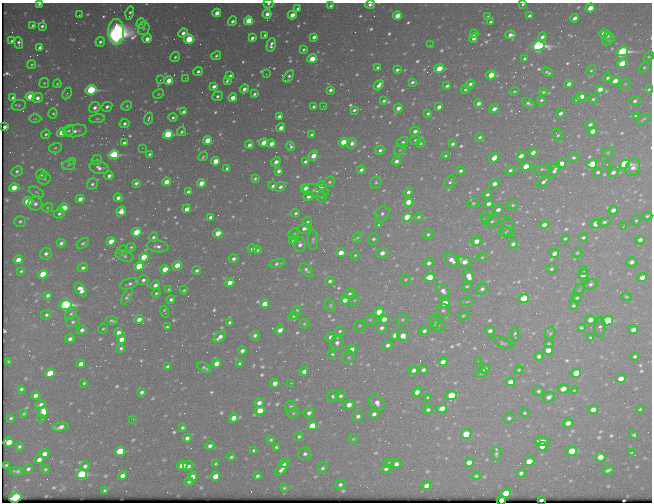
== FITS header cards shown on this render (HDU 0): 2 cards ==
NAXIS1  =                  650 / Width of table row in bytes
NAXIS2  =                  500 / Number of rows in table

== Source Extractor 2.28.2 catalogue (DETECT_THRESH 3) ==
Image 650 x 500 px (HDU 0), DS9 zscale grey, 1 PNG px = 1 image px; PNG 654 x 504 px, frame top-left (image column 1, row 500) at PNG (2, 3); each listed source drawn as its Kron ellipse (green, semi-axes under 4 px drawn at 4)
Background 441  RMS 2.1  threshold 6.41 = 3 sigma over >= 5 px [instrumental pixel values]
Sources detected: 720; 1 with non-positive FLUX_AUTO (blend fragments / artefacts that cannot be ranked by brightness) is neither listed nor drawn; of the other 719, the 500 brightest by FLUX_AUTO listed and drawn (219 fainter detections omitted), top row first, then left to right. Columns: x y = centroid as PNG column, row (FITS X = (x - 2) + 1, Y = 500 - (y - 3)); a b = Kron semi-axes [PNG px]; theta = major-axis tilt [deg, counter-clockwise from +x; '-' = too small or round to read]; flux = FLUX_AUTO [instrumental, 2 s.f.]
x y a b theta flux
39 4 3 3 - 230
268 4 5 4 - 300
370 4 5 3 - 440
523 4 3 2 - 230
331 6 4 3 - 310
298 8 4 3 - 350
590 8 5 4 - 2400
130 13 7 3 76 300
217 13 4 4 - 1700
267 14 5 4 - 1100
79 15 3 3 - 210
292 15 4 3 - 1600
397 16 4 4 - 2100
529 16 4 3 - 450
488 17 3 3 - 260
575 18 4 3 - 1100
232 21 5 4 - 530
248 21 4 4 - 7100
490 22 3 3 - 300
141 24 5 4 - 250
33 25 4 3 - 230
42 26 3 3 - 320
144 29 6 5 - 300
116 32 13 8 -89 150000
183 33 5 4 - 670
474 34 4 3 - 550
604 34 4 4 - 1500
265 35 3 3 - 240
510 35 5 3 - 760
608 36 5 4 - 300
314 37 4 3 - 650
542 37 4 4 - 630
252 38 4 3 - 530
474 38 4 3 - 600
147 39 5 4 - 1100
189 39 5 4 - 7300
608 40 6 5 - 400
12 41 4 3 - 310
100 42 5 4 - 390
19 43 6 3 -81 450
271 45 7 3 76 510
430 45 2 2 - 240
538 46 6 5 - 38000
40 48 4 4 - 970
303 49 4 3 - 220
622 51 6 4 17 26000
216 56 5 4 - 300
175 57 5 4 - 310
649 57 6 4 34 200
524 58 4 3 - 220
312 59 5 4 - 3400
622 63 5 4 - 4000
32 64 4 4 - 200
378 67 4 3 - 310
644 67 5 4 - 210
439 69 5 4 - 5000
397 70 4 3 - 420
591 70 5 4 - 210
198 71 5 4 - 390
548 72 6 3 -31 300
266 74 2 2 - 290
491 75 5 4 - 4200
230 76 4 3 - 390
289 77 7 3 58 350
185 78 3 2 - 230
608 78 4 3 - 350
160 80 3 2 - 220
169 81 4 4 - 2600
227 81 4 3 - 250
615 81 5 4 - 1500
412 82 3 3 - 310
44 83 5 4 - 220
57 84 4 3 - 190
470 84 5 3 - 580
569 84 4 3 - 730
625 84 6 4 42 210
379 85 6 3 49 850
214 86 4 3 - 780
447 86 4 3 - 350
244 89 4 3 - 650
465 89 5 3 - 270
600 89 4 4 - 1700
649 89 4 4 - 230
91 90 5 4 - 20000
330 90 4 3 - 480
514 91 5 4 - 190
543 92 4 3 - 200
67 93 6 4 65 270
158 94 6 4 29 220
254 94 3 3 - 290
217 96 5 5 - 320
13 97 4 3 - 310
30 97 4 4 - 4200
581 97 5 4 - 2200
37 98 5 4 - 710
233 98 4 4 - 1300
577 99 3 3 - 360
593 99 4 3 - 230
541 100 4 3 - 230
384 101 4 3 - 270
635 101 6 4 23 380
478 103 4 3 - 670
528 103 7 4 -27 380
19 105 7 5 10 280
127 106 5 4 - 230
323 106 2 2 - 240
107 107 5 4 - 500
314 107 4 3 - 640
439 107 4 3 - 660
95 108 6 5 - 650
398 108 4 4 - 920
494 109 5 3 - 860
354 110 4 3 - 320
184 112 4 3 - 940
53 113 5 4 - 230
428 113 3 3 - 290
560 113 4 3 - 480
636 116 3 3 - 260
173 117 4 4 - 320
279 117 4 3 - 910
148 118 6 3 71 280
35 119 6 4 1 220
97 119 8 4 6 280
643 119 7 3 35 210
124 124 5 4 - 420
590 125 5 3 - 470
5 127 4 3 - 260
281 128 4 4 - 1100
68 131 6 5 - 330
75 131 12 6 9 780
415 131 5 4 - 610
593 131 5 4 - 1700
182 132 4 3 - 260
62 133 4 4 - 4600
46 134 5 4 - 300
168 134 5 4 - 13000
312 134 4 3 - 280
557 135 6 5 - 290
480 137 4 3 - 270
415 140 5 4 - 270
208 141 4 4 - 4700
343 142 4 4 - 3300
403 142 6 5 - 410
124 143 4 3 - 470
264 143 4 4 - 1900
352 143 5 4 - 670
421 143 5 4 - 220
271 144 4 3 - 1200
453 144 4 3 - 340
249 145 4 3 - 630
291 146 5 3 - 300
55 148 6 5 - 250
142 148 2 2 - 930
380 150 5 4 - 440
400 150 6 5 - 230
533 153 5 4 - 960
608 153 6 5 - 200
149 154 4 3 - 240
114 155 5 4 - 15000
313 156 5 4 - 2200
446 156 4 4 - 250
521 156 5 4 - 1200
203 157 5 3 - 220
573 157 5 4 - 300
494 158 5 4 - 1800
97 160 5 5 - 290
73 161 3 2 - 250
216 161 4 4 - 2400
396 161 5 4 - 660
276 162 5 3 - 780
305 162 4 3 - 350
561 163 5 4 - 2000
592 164 5 4 - 6000
607 164 2 2 - 390
625 164 5 4 - 24000
69 165 6 5 - 230
526 166 5 4 - 3900
99 168 9 6 -13 780
227 168 4 3 - 320
633 168 9 7 64 910
542 169 8 4 10 290
361 170 4 3 - 470
510 170 5 4 - 350
555 170 8 4 57 500
17 171 6 5 - 370
279 171 4 3 - 550
461 171 4 3 - 370
598 172 4 3 - 310
613 172 5 4 - 600
41 175 5 5 - 390
109 176 4 4 - 570
44 179 6 5 - 330
255 179 4 3 - 260
544 181 7 3 38 460
166 182 4 4 - 2300
329 182 5 5 - 300
376 182 6 5 - 280
450 182 7 5 60 310
136 183 4 3 - 390
201 183 4 4 - 1600
92 184 5 5 - 350
494 184 4 3 - 870
273 186 4 3 - 420
321 186 5 4 - 960
280 187 5 4 - 450
14 188 5 4 - 2500
305 188 4 4 - 1800
316 191 13 6 -7 680
37 192 8 4 -28 270
188 192 4 3 - 450
408 192 5 4 - 490
487 194 5 4 - 320
309 196 5 4 - 890
321 197 5 5 - 200
118 198 4 4 - 640
80 199 4 4 - 1000
28 202 5 4 - 5200
408 202 5 4 - 2800
473 203 6 5 - 260
35 204 7 6 - 550
488 204 5 4 - 740
513 205 5 4 - 230
48 208 5 4 - 210
64 208 5 4 - 3500
187 209 4 4 - 1300
498 210 5 4 - 840
613 210 4 4 - 1100
121 212 5 4 - 1500
296 213 4 4 - 330
59 214 5 4 - 390
382 214 7 6 - 450
647 216 5 3 - 220
211 217 4 3 - 1000
407 217 5 4 - 6200
418 217 4 3 - 210
486 218 5 5 - 360
20 221 6 5 - 310
492 221 7 5 26 350
636 221 5 4 - 200
307 222 5 4 - 400
604 222 6 4 10 340
596 224 5 4 - 2600
379 225 4 3 - 310
544 225 4 4 - 900
508 227 10 5 -87 400
623 227 3 2 - 470
304 229 7 5 7 680
137 232 5 4 - 5800
504 232 6 4 23 290
218 233 4 4 - 3900
294 234 6 4 44 290
428 234 5 4 - 250
153 237 5 4 - 340
583 237 5 4 - 300
357 238 6 4 59 210
373 239 6 5 - 320
565 239 4 3 - 210
294 240 4 4 - 1400
313 240 10 5 -89 380
640 240 5 4 - 640
111 241 4 4 - 2600
476 241 5 4 - 1500
61 243 4 4 - 460
83 243 7 4 31 330
513 244 5 4 - 500
300 245 7 6 - 690
158 246 11 6 -8 720
131 247 5 3 - 230
252 249 4 3 - 640
122 250 5 4 - 210
257 250 4 3 - 270
341 253 5 4 - 2300
382 253 6 4 19 1100
554 253 5 4 - 950
577 253 5 4 - 220
46 254 6 5 - 540
355 255 5 4 - 200
124 256 10 5 -17 410
144 257 5 4 - 4300
482 257 5 4 - 210
233 259 5 4 - 480
18 260 4 4 - 1600
452 260 9 5 -34 1200
464 262 8 5 -14 1500
631 262 5 4 - 710
277 263 8 4 14 390
429 263 5 5 - 570
177 265 5 4 - 3000
139 266 5 4 - 6500
83 268 5 4 - 460
165 269 5 4 - 3400
551 269 5 4 - 260
197 270 4 4 - 380
306 270 8 4 -49 400
584 270 4 4 - 250
21 271 3 3 - 200
43 274 5 4 - 6400
583 275 5 4 - 1200
469 276 6 5 - 1300
430 277 5 4 - 4100
642 277 5 4 - 1400
406 279 6 5 - 240
143 280 5 5 - 430
330 281 4 4 - 360
230 283 5 4 - 1300
129 284 10 5 17 470
591 284 6 5 - 400
155 285 5 4 - 770
467 286 5 4 - 210
169 289 3 3 - 200
482 289 6 5 - 410
81 290 7 5 -55 1500
184 290 4 3 - 230
579 290 6 4 43 220
443 291 7 6 - 780
156 293 5 4 - 240
350 294 5 4 - 330
48 295 4 4 - 510
127 297 9 4 60 330
626 297 5 4 - 220
524 298 5 4 - 6400
577 298 5 4 - 250
171 299 4 3 - 400
345 300 4 4 - 1500
354 300 6 5 - 220
467 301 7 3 9 230
445 303 5 4 - 4400
264 304 5 4 - 2000
66 305 6 5 - 33000
330 305 7 5 -61 250
573 306 4 4 - 250
296 310 5 4 - 230
443 310 6 6 - 340
165 312 6 3 -72 260
379 312 5 4 - 4200
71 314 7 5 47 320
46 315 5 4 - 350
294 316 5 4 - 280
463 316 6 4 28 200
139 319 4 4 - 920
384 319 5 4 - 1600
402 319 6 5 - 240
370 320 6 5 - 240
590 320 5 4 - 1400
112 321 5 3 - 280
607 321 6 4 33 11000
73 322 7 5 17 350
229 322 3 3 - 280
435 322 7 4 -75 230
304 324 5 4 - 220
360 325 5 5 - 220
438 326 6 6 - 350
167 327 4 3 - 240
600 327 10 5 89 400
382 328 6 5 - 530
581 328 4 3 - 230
103 329 5 4 - 220
82 330 5 4 - 550
280 330 5 4 - 980
633 330 5 4 - 920
340 331 5 4 - 280
424 331 5 4 - 410
490 331 5 4 - 520
118 332 4 4 - 840
550 333 6 5 - 230
515 334 7 4 -87 280
395 335 5 4 - 2100
255 336 5 4 - 410
403 336 6 4 -38 1800
219 337 7 4 38 810
331 337 5 5 - 790
590 338 3 3 - 210
70 339 4 4 - 580
121 339 4 4 - 1500
337 343 7 6 - 650
502 343 11 4 -26 320
549 344 5 4 - 190
388 345 5 4 - 550
121 348 4 3 - 270
352 349 5 4 - 1000
548 350 5 4 - 2100
242 351 4 3 - 570
332 354 4 3 - 620
539 356 4 4 - 620
635 356 4 3 - 290
349 357 6 5 - 290
8 361 3 3 - 240
478 361 2 2 - 390
443 362 5 4 - 1100
216 363 4 4 - 2000
81 364 4 4 - 1200
240 364 4 3 - 380
168 367 4 3 - 460
204 368 8 3 -30 260
485 369 5 4 - 540
414 370 5 4 - 660
423 370 4 3 - 450
519 370 4 4 - 210
304 371 4 4 - 720
50 373 5 4 - 5200
481 373 6 4 23 260
576 373 5 4 - 4000
621 379 5 4 - 1500
510 382 5 4 - 1300
84 383 3 3 - 220
275 383 5 4 - 1200
291 383 2 2 - 220
21 389 4 3 - 330
563 389 5 4 - 1400
574 390 3 3 - 250
538 391 5 5 - 340
142 392 4 3 - 390
417 392 5 4 - 1300
35 395 4 4 - 720
451 395 5 4 - 5800
333 396 6 5 - 360
341 396 5 4 - 400
428 397 4 3 - 250
549 397 6 5 - 720
259 403 4 4 - 830
377 403 9 7 -67 960
41 404 5 4 - 510
349 405 5 4 - 1200
291 406 6 5 - 380
442 408 5 4 - 1500
640 409 4 3 - 230
260 410 5 4 - 3000
428 410 4 4 - 360
593 410 5 4 - 1100
43 412 6 5 - 2700
293 413 6 5 - 260
309 413 5 4 - 590
525 413 4 3 - 230
24 414 4 3 - 200
374 414 5 4 - 630
358 416 6 5 - 550
11 418 3 3 - 230
233 418 5 4 - 1400
509 418 5 4 - 340
42 419 2 2 - 300
133 419 3 2 - 270
568 423 5 4 - 1200
312 426 5 4 - 3100
60 427 8 4 10 810
182 427 4 3 - 270
466 434 5 4 - 5300
634 435 3 3 - 240
299 436 5 4 - 290
187 438 4 4 - 560
353 439 4 4 - 190
271 440 4 3 - 220
542 441 7 4 -5 1500
9 442 5 4 - 2800
19 446 4 3 - 310
210 446 4 4 - 530
542 446 5 4 - 940
276 447 4 3 - 290
254 450 4 3 - 300
120 451 5 4 - 7000
572 451 5 4 - 7800
632 453 4 3 - 210
44 454 5 4 - 900
305 454 7 6 - 470
496 454 7 5 88 320
231 457 4 3 - 250
600 457 5 5 - 1800
39 460 5 4 - 780
529 461 5 4 - 3200
469 462 5 4 - 1200
285 463 5 4 - 1200
389 463 5 4 - 210
216 464 4 3 - 280
396 464 5 4 - 650
6 465 3 3 - 200
85 466 5 4 - 490
182 466 5 4 - 2500
188 466 5 5 - 470
323 468 6 5 - 360
28 469 5 4 - 420
45 469 4 3 - 240
281 469 8 4 49 650
386 469 5 4 - 410
608 470 6 3 19 350
16 471 7 3 -4 370
521 473 4 4 - 450
81 474 5 5 - 16000
122 476 5 4 - 810
215 476 5 4 - 1800
257 476 4 3 - 350
476 476 4 3 - 250
193 477 5 4 - 1100
189 482 4 3 - 280
340 485 5 5 - 390
426 486 5 4 - 810
284 488 4 3 - 210
105 491 4 3 - 310
506 493 5 4 - 3900
15 497 6 5 - 16000
501 500 4 4 - 3000
541 500 3 3 - 370
At the frame edge (FLAGS 8, measured only in part): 7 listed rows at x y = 39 4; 268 4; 370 4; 523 4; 130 13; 501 500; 541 500
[219 fainter detections neither listed nor drawn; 1 non-positive-flux detection neither listed nor drawn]